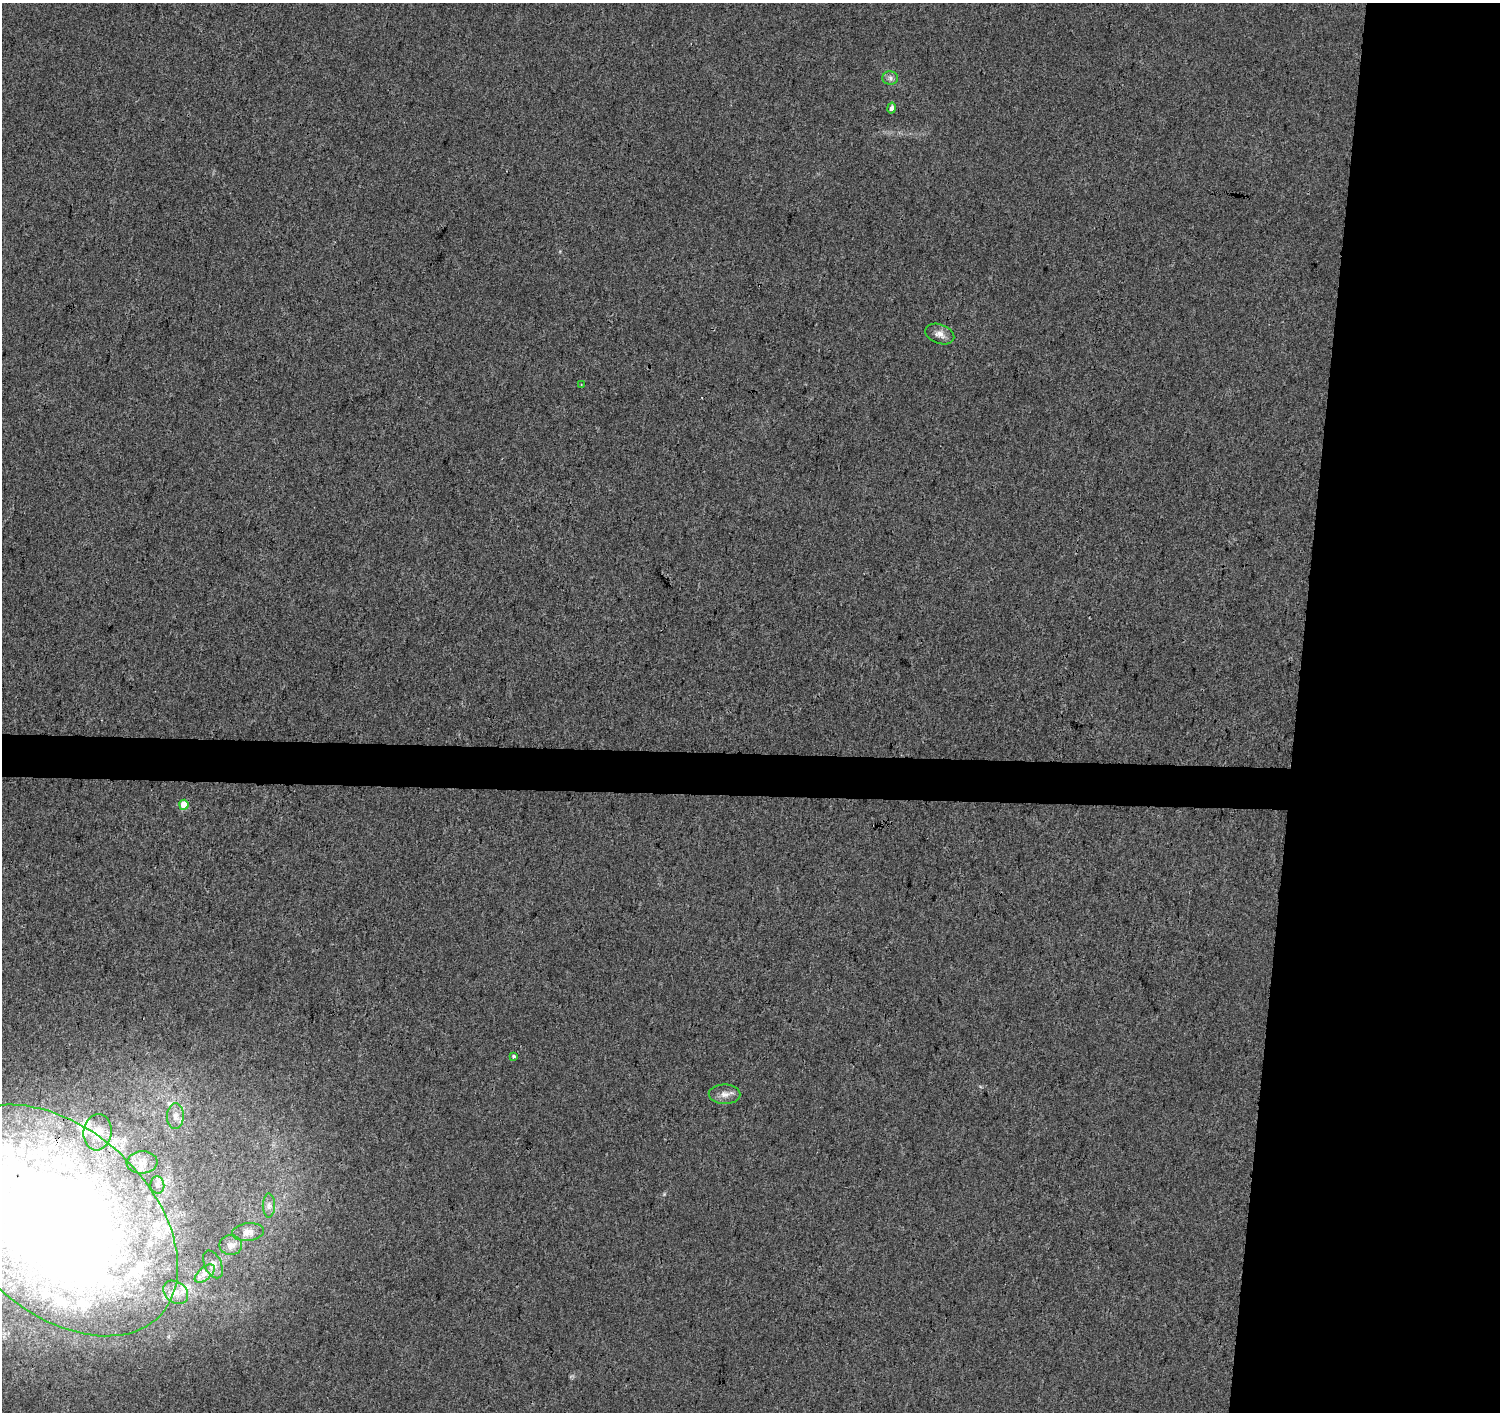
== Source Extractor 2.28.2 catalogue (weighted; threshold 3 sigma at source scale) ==
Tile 6 of 3 x 3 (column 3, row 2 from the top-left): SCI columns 3008-4505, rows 1695-3104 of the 4505 x 4741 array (HDU 1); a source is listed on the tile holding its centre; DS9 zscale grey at full resolution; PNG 1502 x 1414 px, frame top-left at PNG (2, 3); each listed source drawn as its Kron ellipse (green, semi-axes under 4 px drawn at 4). Shown black and unused: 16% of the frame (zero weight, under 3 of 4 exposures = <1% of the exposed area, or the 3 px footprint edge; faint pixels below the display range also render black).
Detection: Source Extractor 2.28.2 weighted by HDU 2 'WHT'; one run over the whole footprint, this tile lists its part. Background 0.00355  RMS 0.0037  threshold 0.0167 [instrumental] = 3 sigma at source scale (4.5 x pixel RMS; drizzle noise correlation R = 1.50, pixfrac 1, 0.0396/0.0396 arcsec/px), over >= 5 px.
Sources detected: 22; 4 inside a brighter listed object's ellipse — not listed separately; the other 18 listed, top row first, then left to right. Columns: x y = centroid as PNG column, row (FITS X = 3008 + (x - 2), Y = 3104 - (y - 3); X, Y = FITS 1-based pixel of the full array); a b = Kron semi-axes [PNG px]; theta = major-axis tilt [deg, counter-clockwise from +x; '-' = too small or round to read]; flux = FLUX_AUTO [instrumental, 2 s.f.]
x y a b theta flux
890 78 8 6 -1 1.2
891 108 5 4 - 1.7
940 334 15 9 -20 2.7
581 384 3 2 - 0.33
184 805 5 4 - 7.2
513 1056 3 3 - 1.7
725 1094 16 10 -1 2.9
175 1116 13 8 87 2.7
98 1132 18 14 83 5.5
142 1162 15 11 3 3.9
157 1185 9 7 -84 1.4
269 1205 12 6 90 1.8
58 1220 139 91 -43 750
248 1232 16 8 6 2.6
231 1245 11 10 - 2.2
213 1264 15 8 -64 2.3
205 1274 12 6 41 2.4
176 1292 13 10 -39 3.8
Overlapping masked pixels (flux is a lower limit): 1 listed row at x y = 58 1220
Isophote crosses this tile's border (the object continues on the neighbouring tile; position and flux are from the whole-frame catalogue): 1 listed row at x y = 58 1220
Unlisted compact peaks at least as high as the median listed source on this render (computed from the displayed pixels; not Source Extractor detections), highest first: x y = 664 1194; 560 251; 168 1337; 980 1087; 570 1377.